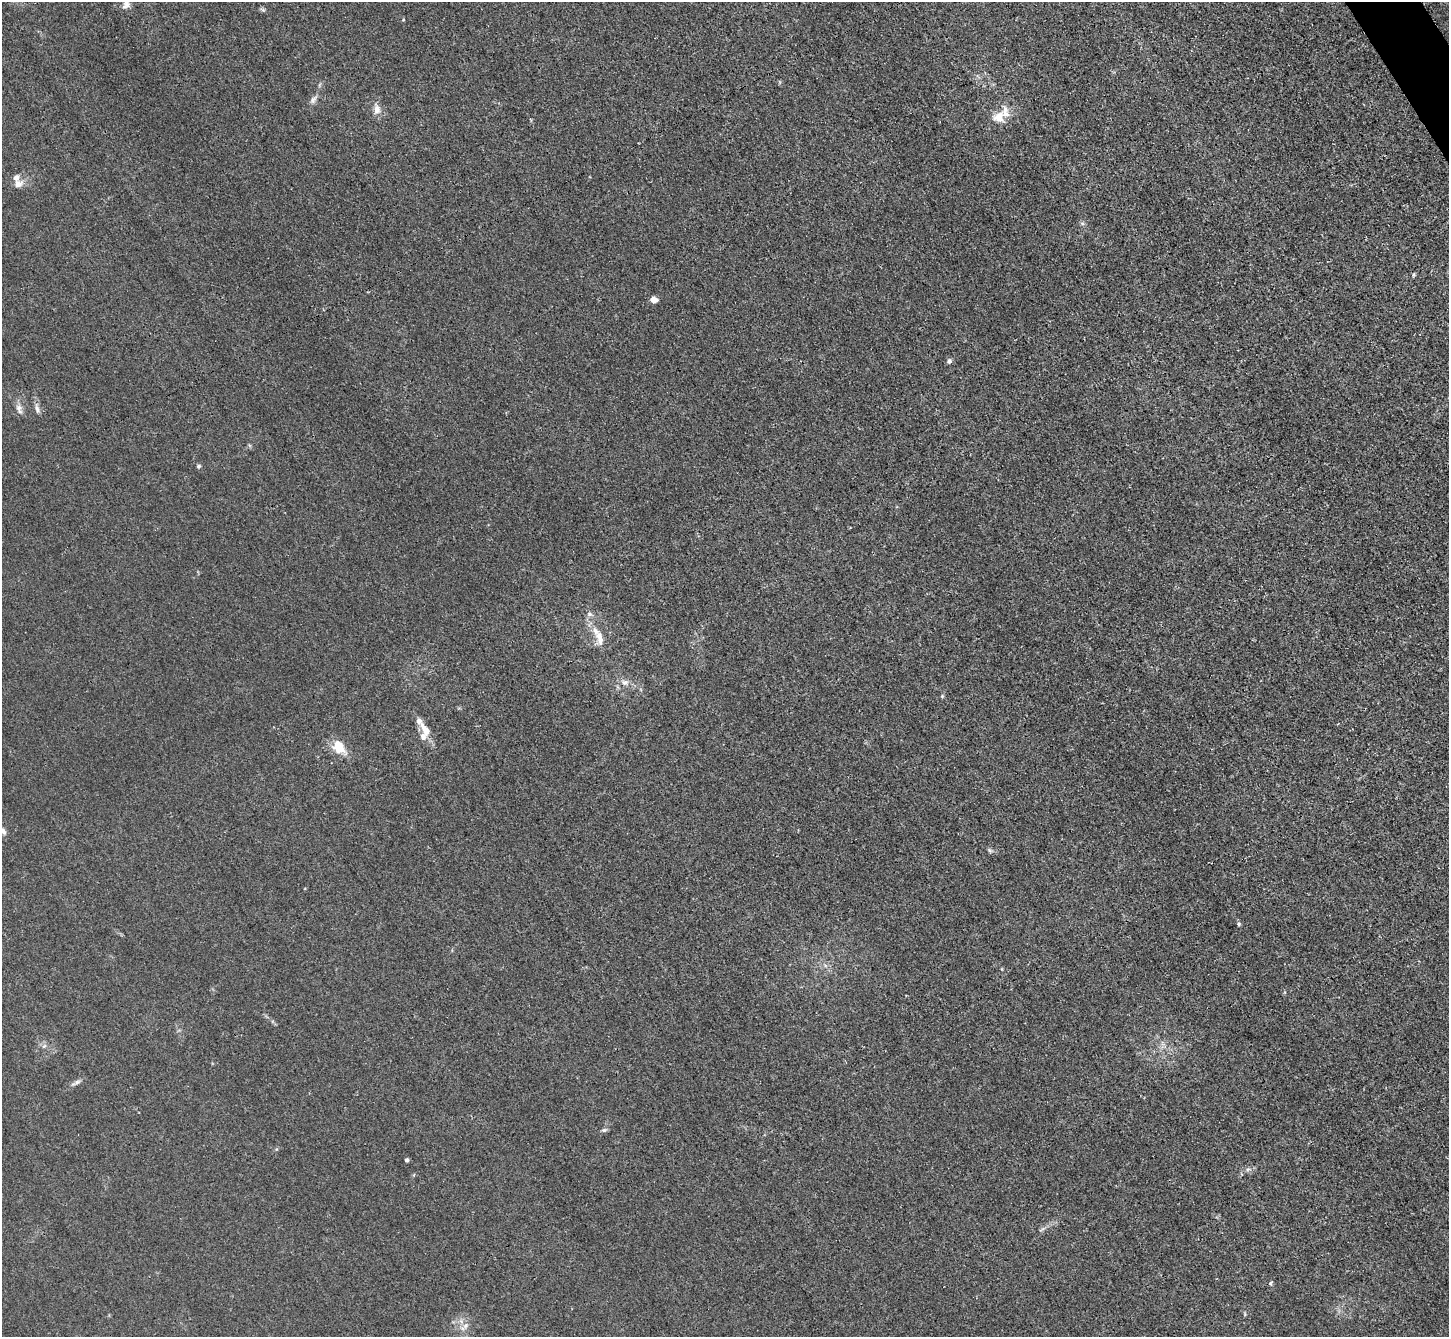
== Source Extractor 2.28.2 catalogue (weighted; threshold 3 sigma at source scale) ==
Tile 10 of 4 x 4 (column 2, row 3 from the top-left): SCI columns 1464-2910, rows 1643-2977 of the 5823 x 5815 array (HDU 1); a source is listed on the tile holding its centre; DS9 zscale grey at full resolution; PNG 1451 x 1339 px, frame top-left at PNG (2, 2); no overlay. Shown black and unused: <1% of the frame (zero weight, under 3 of 4 exposures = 2% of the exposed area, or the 3 px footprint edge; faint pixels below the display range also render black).
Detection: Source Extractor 2.28.2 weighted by HDU 2 'WHT'; one run over the whole footprint, this tile lists its part. Background 0.0138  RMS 0.0044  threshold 0.0199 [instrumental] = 3 sigma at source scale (4.5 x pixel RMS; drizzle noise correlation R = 1.50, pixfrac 1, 0.05/0.05 arcsec/px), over >= 5 px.
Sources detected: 35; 7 inside a brighter listed object's ellipse — not listed separately; the other 28 listed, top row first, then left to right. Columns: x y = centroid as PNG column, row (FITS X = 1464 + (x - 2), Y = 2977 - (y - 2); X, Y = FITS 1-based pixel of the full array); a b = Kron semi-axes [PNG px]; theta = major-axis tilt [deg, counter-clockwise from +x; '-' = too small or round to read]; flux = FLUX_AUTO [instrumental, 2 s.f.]
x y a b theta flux
126 2 12 8 -73 2.2
313 99 12 7 60 1.8
377 109 15 8 -81 3.1
999 117 17 14 29 6.1
18 184 14 10 18 3.1
1413 275 6 4 89 0.53
654 300 7 5 -10 3
949 361 6 6 - 1.3
19 409 15 8 -71 2.4
37 409 13 5 -72 1.7
199 466 6 5 - 0.77
589 614 8 6 0 1.2
600 640 15 9 78 3.3
625 682 11 8 2 2.5
942 696 5 4 - 0.51
425 729 20 9 -56 5.2
339 747 19 13 -52 7.8
3 831 9 6 -46 1.5
990 851 7 4 -20 0.74
1239 924 5 4 - 0.61
44 1046 7 4 44 0.85
77 1082 14 5 28 1.5
604 1130 8 5 1 0.85
407 1160 4 4 - 1.3
1248 1169 6 4 18 0.88
1042 1229 11 3 31 0.9
1271 1283 7 3 -84 0.62
465 1326 8 7 - 1.7
Isophote crosses this tile's border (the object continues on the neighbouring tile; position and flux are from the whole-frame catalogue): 2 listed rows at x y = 126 2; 3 831